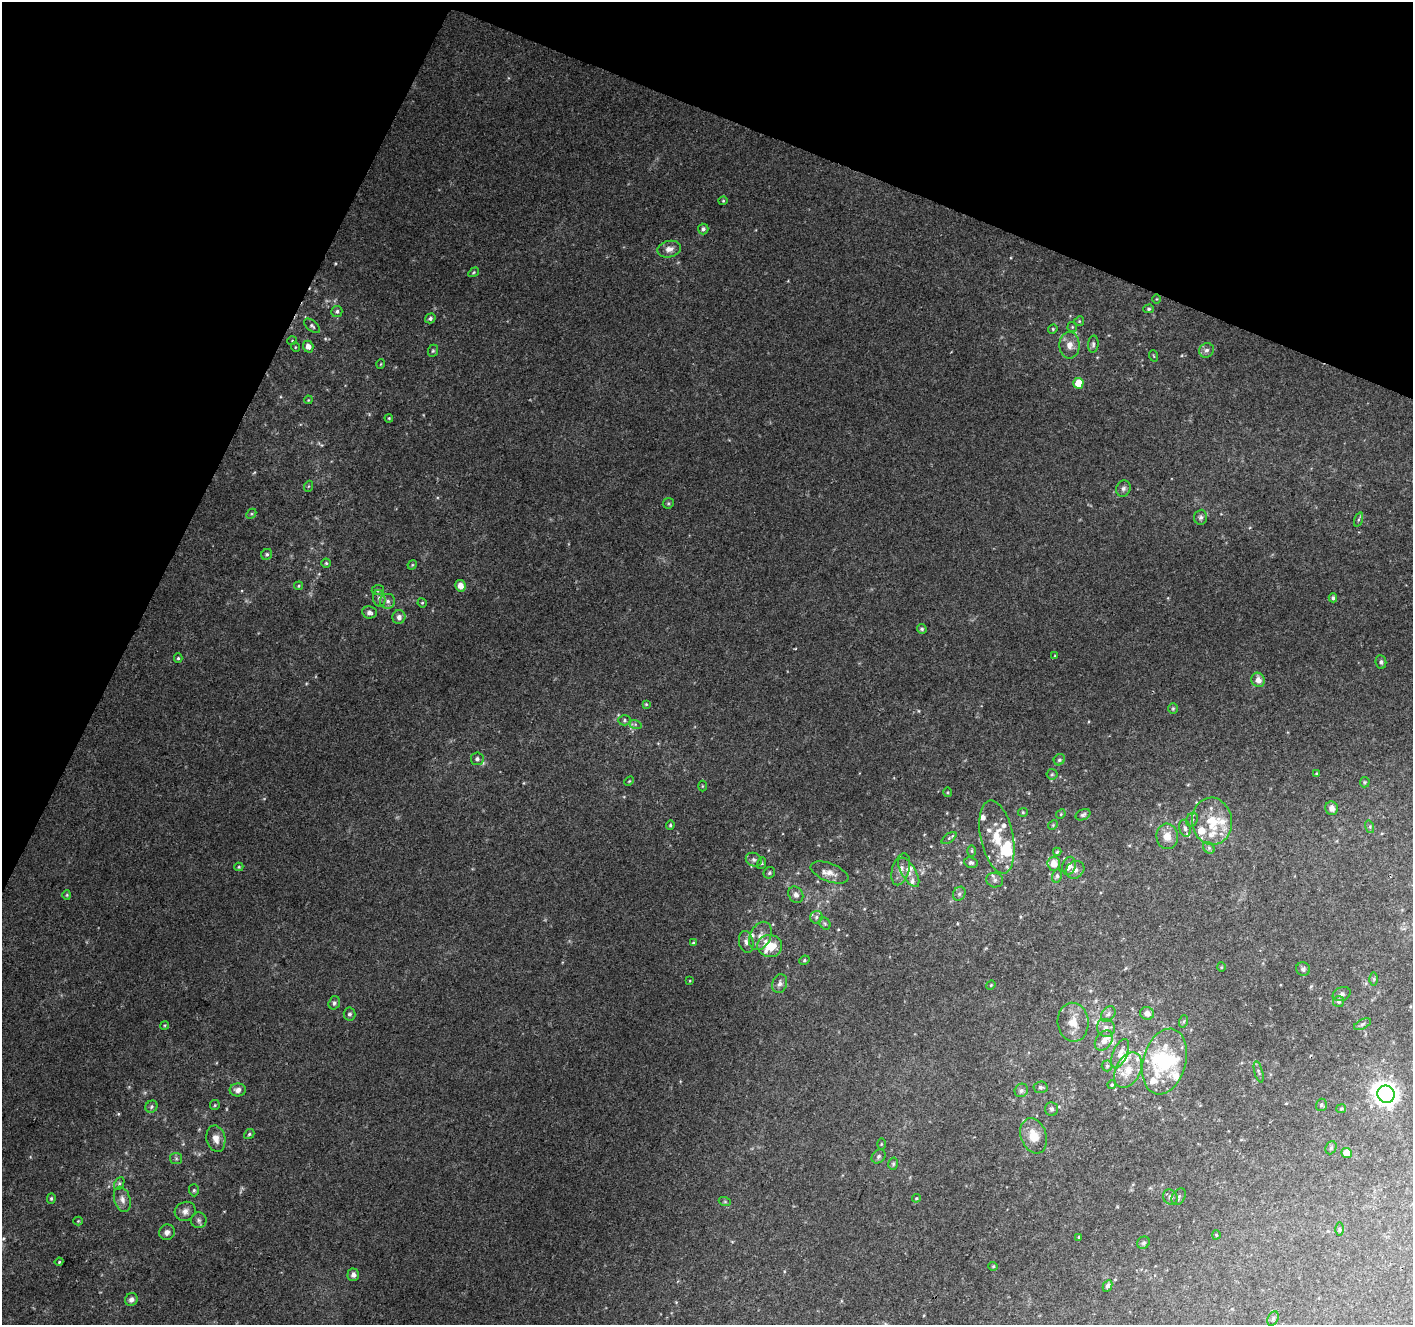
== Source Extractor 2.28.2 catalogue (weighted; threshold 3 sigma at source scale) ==
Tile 2 of 4 x 4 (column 2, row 1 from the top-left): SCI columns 1412-2822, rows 4174-5496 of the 5648 x 5767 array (HDU 1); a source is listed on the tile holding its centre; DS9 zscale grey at full resolution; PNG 1415 x 1327 px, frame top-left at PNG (2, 2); each listed source drawn as its Kron ellipse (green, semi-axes under 4 px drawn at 4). Shown black and unused: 21% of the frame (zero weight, under 2 of 3 exposures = <1% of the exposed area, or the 3 px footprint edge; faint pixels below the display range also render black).
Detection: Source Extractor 2.28.2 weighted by HDU 2 'WHT'; one run over the whole footprint, this tile lists its part. Background 0.0643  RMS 0.0076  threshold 0.0341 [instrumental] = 3 sigma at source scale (4.5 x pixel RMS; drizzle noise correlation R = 1.50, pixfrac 1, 0.0396/0.0396 arcsec/px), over >= 5 px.
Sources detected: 189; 1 inside a brighter object's white glare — neither listed nor drawn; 26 inside a brighter listed object's ellipse — not listed separately; the other 162 listed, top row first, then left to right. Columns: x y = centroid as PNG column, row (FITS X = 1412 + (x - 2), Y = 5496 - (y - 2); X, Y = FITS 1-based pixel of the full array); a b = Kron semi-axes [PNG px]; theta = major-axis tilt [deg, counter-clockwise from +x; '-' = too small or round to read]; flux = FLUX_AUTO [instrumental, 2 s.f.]
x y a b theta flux
723 201 4 4 - 0.86
703 229 5 5 - 2.2
669 249 12 8 12 5.1
474 272 5 3 - 0.78
1157 299 4 3 - 0.62
1148 309 5 4 - 1.2
337 311 5 5 - 1.6
430 318 5 4 - 1.8
1079 321 5 4 - 1
312 326 9 5 -41 1.7
1072 327 5 4 - 0.88
1053 329 5 4 - 0.9
292 341 5 3 - 0.63
1093 344 8 5 84 1.8
1070 345 13 10 89 7
295 347 5 3 - 0.61
308 347 6 5 - 4.7
1206 350 8 7 - 2.8
433 351 6 5 - 1.1
1154 356 6 3 -70 0.75
381 364 4 3 - 0.58
1078 383 5 5 - 18
308 400 4 3 - 0.58
389 418 4 3 - 0.74
309 486 5 3 - 0.8
1123 489 8 7 - 2.5
668 503 6 5 - 1.1
251 514 6 4 45 1.2
1201 517 7 6 - 2.2
1358 520 7 3 71 1.3
267 554 6 5 - 1.4
326 563 4 4 - 1.1
412 565 5 4 - 0.87
299 586 4 3 - 0.86
460 586 6 5 - 6.2
378 590 6 5 - 1.3
379 598 8 6 -73 2.3
1333 598 4 4 - 1.7
388 601 7 7 - 3
422 603 5 4 - 0.92
369 612 7 6 - 3
399 617 7 6 - 3.5
922 629 5 4 - 1.6
1055 656 4 3 - 0.63
178 658 5 4 - 1.1
1381 662 7 5 -83 1.9
1258 680 7 6 - 5.7
646 704 4 4 - 0.73
1173 708 5 5 - 1.1
624 720 6 5 - 1.5
635 724 6 4 -18 1.3
477 759 6 6 - 2.2
1059 760 6 5 - 1.4
1052 774 5 5 - 1.1
1316 774 4 3 - 0.91
629 781 5 3 - 0.81
1365 782 5 5 - 0.99
702 786 5 3 - 0.65
947 792 5 3 - 0.81
1332 808 7 6 - 4.4
1023 812 5 4 - 0.95
1061 814 5 4 - 0.79
1083 815 8 5 25 1.8
1192 820 7 5 68 1.8
1212 821 23 20 -82 27
670 825 5 4 - 1
1053 825 5 4 - 0.85
1370 827 6 4 -74 1.2
1185 828 8 5 -75 2.3
1167 836 13 11 -82 8.7
997 837 37 16 -78 24
949 838 8 4 35 1.3
1209 848 6 5 - 1.6
972 851 6 4 -89 1
1057 852 4 4 - 0.91
754 860 8 6 -25 2.4
762 863 6 4 73 0.9
971 863 7 5 -9 2
1054 864 7 6 - 8.7
1069 866 9 6 74 5.1
239 867 4 4 - 0.95
901 869 16 8 74 5.6
1075 870 10 8 37 4.5
909 872 16 7 -59 5.5
769 873 6 5 - 1.5
830 873 20 9 -21 7.1
1057 876 7 5 77 1.6
995 880 8 7 - 2.8
959 894 7 6 - 2
67 895 4 4 - 0.86
796 895 8 7 - 3.9
816 917 6 6 - 2.1
825 924 6 5 - 1.3
760 936 15 10 65 7
746 942 11 7 -77 3.2
693 943 4 4 - 0.97
770 946 12 11 - 21
804 960 5 4 - 1.1
1221 967 4 4 - 0.78
1303 969 7 6 - 2.1
1374 979 6 4 -90 1.1
690 981 4 3 - 0.61
780 983 9 7 71 3.3
991 985 5 4 - 0.87
1342 994 9 6 22 2.5
1339 1001 5 5 - 1.9
334 1003 7 5 72 1.9
1147 1013 7 6 - 4.8
349 1014 6 6 - 2.1
1108 1014 8 6 51 2.8
1184 1021 6 4 71 1
1073 1022 19 15 -85 13
1362 1024 9 5 26 1.7
165 1025 4 3 - 0.79
1106 1028 9 8 - 4.1
1104 1041 11 8 54 5.9
1120 1054 16 7 67 6
1164 1061 33 21 74 49
1107 1066 5 5 - 1.4
1128 1070 19 12 63 13
1259 1072 11 3 -75 1.6
1112 1085 4 3 - 1.1
1040 1087 7 5 4 2.2
238 1090 8 6 3 4.5
1021 1090 7 6 - 2.6
1386 1094 9 8 - 600
215 1105 5 4 - 1
1321 1105 6 5 - 1.4
151 1107 6 5 - 1.6
1052 1109 7 6 - 2.1
1341 1109 5 4 - 0.99
249 1134 5 4 - 1.3
1034 1136 18 12 -70 13
216 1139 13 9 -78 6.1
881 1144 6 4 89 0.86
1331 1148 7 5 66 1.4
1347 1153 5 5 - 11
879 1156 8 6 47 2
176 1158 6 5 - 1.5
893 1164 6 5 - 1.4
119 1183 7 4 63 1.5
194 1190 6 5 - 1.4
1170 1197 8 7 - 2.3
1179 1197 9 6 58 2
51 1198 5 4 - 1.1
916 1198 4 4 - 0.84
122 1199 13 8 -73 4.8
725 1202 6 4 -19 0.9
185 1211 11 9 24 4.3
199 1220 8 8 - 2.3
78 1221 4 4 - 0.81
1339 1229 6 4 -89 1.3
167 1232 8 7 - 3.2
1216 1235 4 4 - 0.76
1079 1237 3 3 - 0.79
1143 1243 6 5 - 1.7
59 1262 4 3 - 0.79
993 1266 4 4 - 0.78
353 1275 6 6 - 3.2
1107 1286 6 4 62 1.9
131 1300 7 6 - 3
1273 1319 8 5 64 1.7